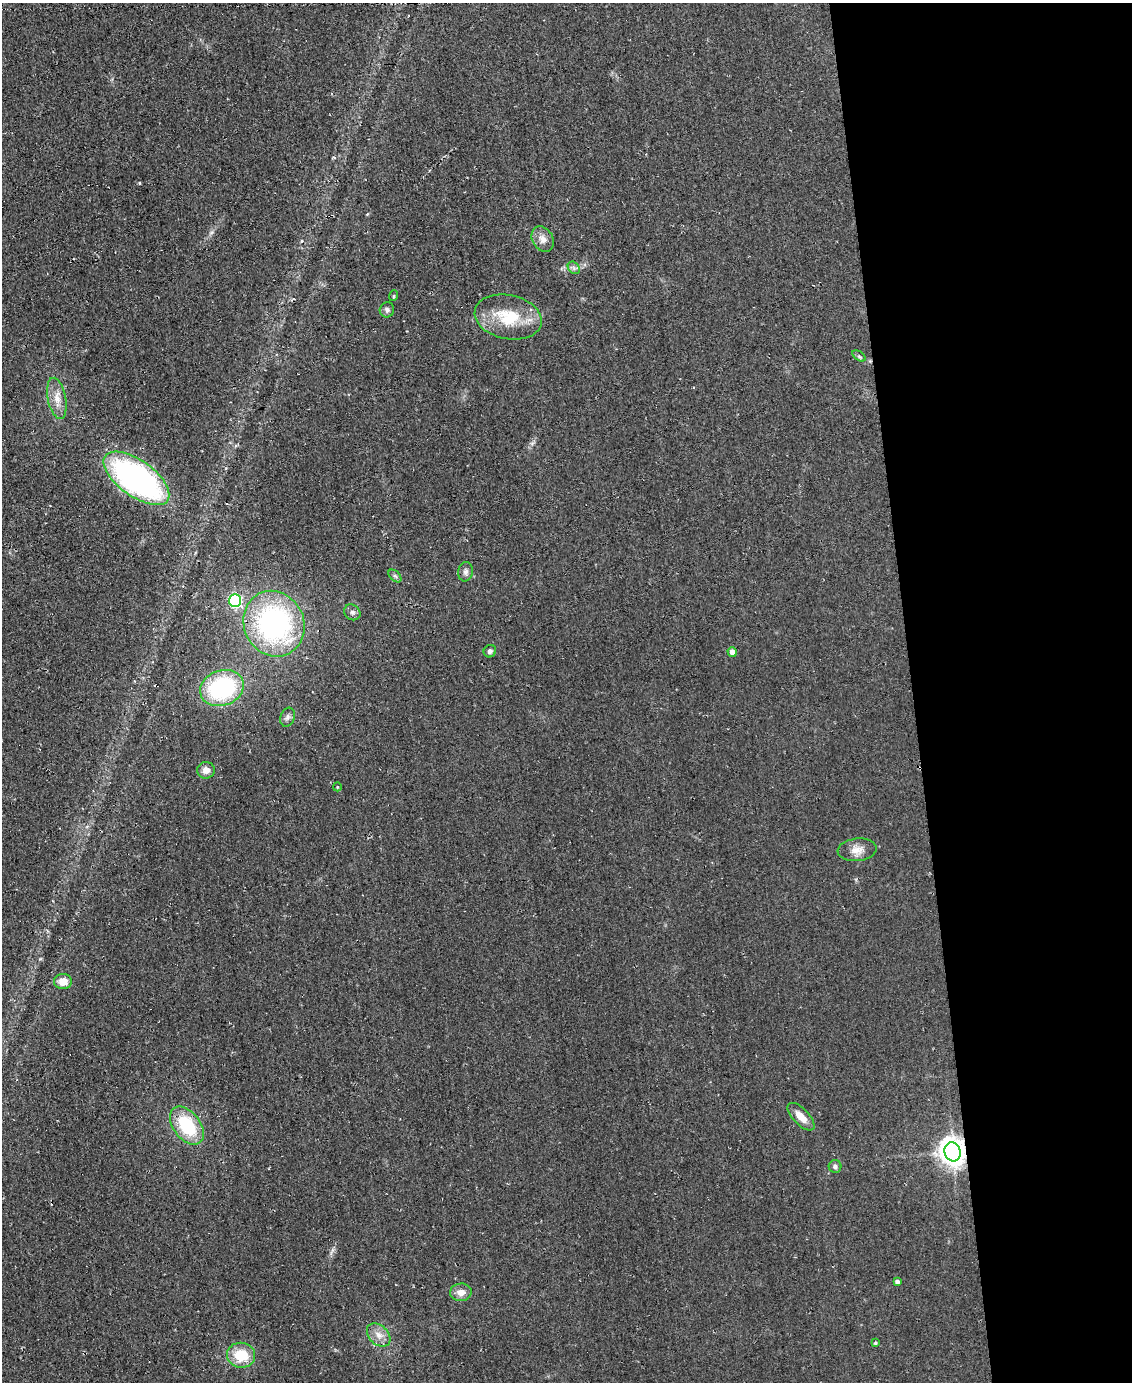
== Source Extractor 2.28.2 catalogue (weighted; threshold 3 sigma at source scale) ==
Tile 8 of 4 x 3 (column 4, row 2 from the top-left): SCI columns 3400-4529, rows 1556-2935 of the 4559 x 4551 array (HDU 1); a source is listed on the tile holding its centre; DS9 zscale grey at full resolution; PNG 1134 x 1384 px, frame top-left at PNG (2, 3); each listed source drawn as its Kron ellipse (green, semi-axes under 4 px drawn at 4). Shown black and unused: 19% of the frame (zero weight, under 2 of 3 exposures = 3% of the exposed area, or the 3 px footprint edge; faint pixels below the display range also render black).
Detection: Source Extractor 2.28.2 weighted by HDU 2 'WHT'; one run over the whole footprint, this tile lists its part. Background 0.047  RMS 0.013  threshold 0.0597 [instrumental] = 3 sigma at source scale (4.5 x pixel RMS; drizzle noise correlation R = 1.50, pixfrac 1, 0.05/0.05 arcsec/px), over >= 5 px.
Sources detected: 30; all 30 listed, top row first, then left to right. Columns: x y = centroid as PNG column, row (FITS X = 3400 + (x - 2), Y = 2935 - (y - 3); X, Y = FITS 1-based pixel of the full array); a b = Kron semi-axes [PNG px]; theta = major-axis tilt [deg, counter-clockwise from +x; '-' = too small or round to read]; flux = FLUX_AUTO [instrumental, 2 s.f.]
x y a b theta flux
543 239 13 10 -59 10
574 268 7 5 -47 3.4
393 296 5 3 - 1.3
387 310 8 7 - 3.8
508 317 34 22 -12 57
859 356 7 4 -35 2.3
57 398 21 9 -79 15
136 478 38 18 -36 350
466 572 10 7 85 4.6
395 576 8 4 -44 2.7
235 600 6 6 - 170
352 612 8 7 - 4
274 624 33 30 -63 270
490 651 6 6 - 3.5
732 652 5 4 - 8.2
222 688 22 17 20 150
287 717 10 7 69 4.3
206 770 9 8 - 8.9
337 787 4 4 - 1.3
857 850 19 11 6 13
63 982 9 7 4 15
801 1117 17 8 -46 15
187 1126 21 13 -53 72
953 1152 9 8 - 1500
835 1166 6 6 - 3.5
897 1281 4 4 - 3.8
461 1292 11 9 4 11
379 1335 13 9 -43 11
875 1343 4 3 - 2
241 1355 14 12 -10 36
Overlapping masked pixels (flux is a lower limit): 1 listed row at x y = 953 1152